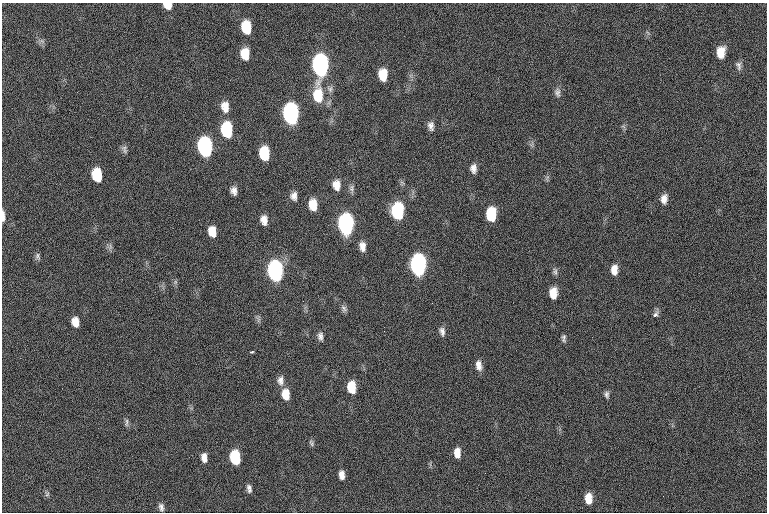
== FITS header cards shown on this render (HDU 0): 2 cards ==
NAXIS1  =                 765  / length of data axis 1
NAXIS2  =                 510  / length of data axis 2

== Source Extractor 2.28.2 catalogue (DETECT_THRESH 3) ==
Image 765 x 510 px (HDU 0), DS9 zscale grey, 1 PNG px = 1 image px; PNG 769 x 514 px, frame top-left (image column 1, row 510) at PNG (2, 3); no overlay
Background 69.6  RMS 14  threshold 43.5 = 3 sigma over >= 5 px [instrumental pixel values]
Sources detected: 65; all 65 listed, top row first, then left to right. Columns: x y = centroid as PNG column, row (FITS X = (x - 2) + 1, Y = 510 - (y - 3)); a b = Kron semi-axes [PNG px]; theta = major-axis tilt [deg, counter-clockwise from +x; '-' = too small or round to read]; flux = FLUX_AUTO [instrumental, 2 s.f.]
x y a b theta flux
168 5 9 7 -11 8100
246 27 12 9 -84 26000
42 41 8 5 -45 2600
721 52 11 8 83 13000
245 54 11 8 -87 16000
320 66 13 9 -88 360000
739 66 12 6 -80 3600
383 75 12 8 -87 18000
330 89 9 7 -63 3500
557 92 12 7 -79 4200
318 95 20 11 -87 27000
225 107 13 9 -81 9800
291 114 12 9 -86 330000
431 126 11 7 -83 4800
227 130 12 8 -85 64000
205 147 12 9 -83 240000
125 151 9 6 -55 2900
264 153 11 8 -85 40000
473 168 9 6 -87 5400
97 175 11 8 -79 32000
336 185 11 8 -79 9300
351 188 12 6 -88 3100
234 191 9 6 -79 5000
294 196 10 8 87 5400
664 199 10 7 81 6500
313 205 10 7 -84 16000
397 211 11 8 -89 110000
491 214 11 7 89 46000
3 216 12 3 -87 5700
264 220 10 7 -81 7600
346 224 12 8 -87 360000
212 231 10 7 -80 12000
362 246 10 7 -83 6900
110 247 9 4 -90 2600
37 256 10 6 -80 2600
418 265 12 8 -89 420000
614 270 11 7 87 8900
275 271 12 8 -85 360000
555 272 10 5 -81 2700
175 282 7 4 72 1700
553 293 10 6 -90 14000
344 309 10 6 -81 2800
655 314 9 6 52 3400
258 320 7 4 71 2000
75 322 9 7 -76 9100
384 331 2 2 - 7100
442 331 11 6 -78 4200
320 336 10 6 -84 3900
564 338 10 5 -88 2500
251 352 4 2 - 1200
479 365 12 7 -80 6500
281 380 12 8 89 5800
351 387 10 6 -86 27000
285 394 11 7 -83 16000
607 395 9 5 -88 2700
127 422 13 4 90 2400
311 443 10 5 -71 1900
457 453 10 6 -88 10000
235 457 10 7 -82 60000
204 458 9 5 -84 6400
342 475 8 5 -86 6000
249 488 9 5 -77 3400
47 494 8 6 -77 2400
588 498 10 6 -88 16000
161 507 9 6 -76 3500
At the frame edge (FLAGS 8, measured only in part): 2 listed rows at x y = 168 5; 3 216